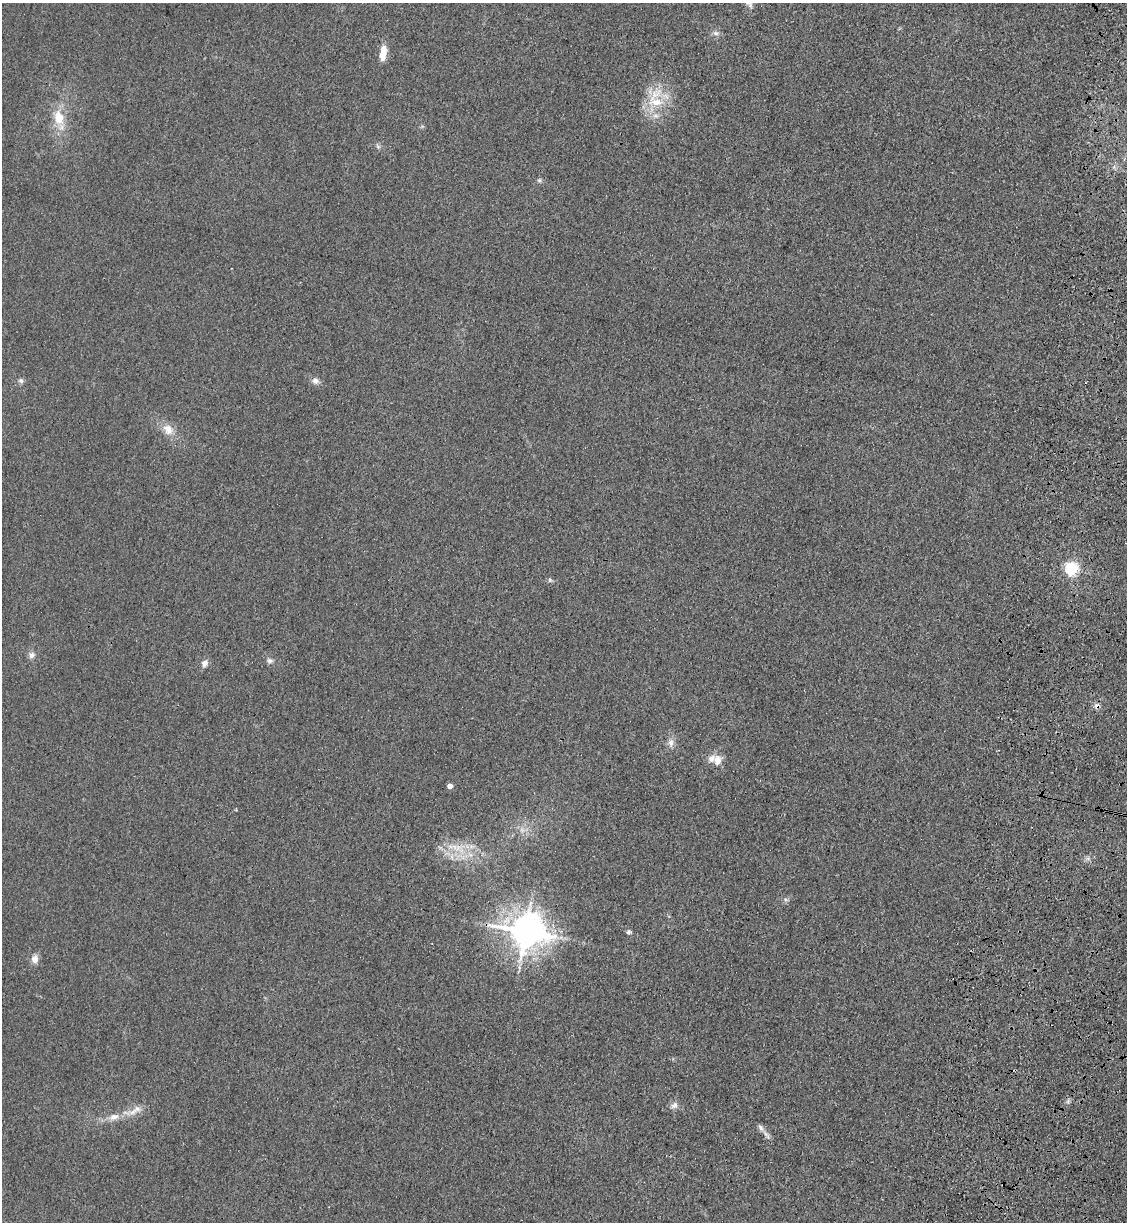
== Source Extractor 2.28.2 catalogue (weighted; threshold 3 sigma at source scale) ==
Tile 10 of 4 x 4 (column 2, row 3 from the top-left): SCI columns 1360-2484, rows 1245-2464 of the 5085 x 4929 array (HDU 1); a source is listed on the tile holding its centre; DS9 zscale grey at full resolution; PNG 1129 x 1224 px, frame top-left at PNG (2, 3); no overlay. Shown black and unused: <1% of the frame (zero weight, under 3 of 4 exposures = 6% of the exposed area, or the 3 px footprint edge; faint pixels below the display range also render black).
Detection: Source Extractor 2.28.2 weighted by HDU 2 'WHT'; one run over the whole footprint, this tile lists its part. Background 0.0311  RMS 0.0056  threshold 0.0251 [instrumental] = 3 sigma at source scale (4.5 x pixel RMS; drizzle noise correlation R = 1.50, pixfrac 1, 0.05/0.05 arcsec/px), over >= 5 px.
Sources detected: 33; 1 too faint to see at this stretch — not listed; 4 inside a brighter listed object's ellipse — not listed separately; the other 28 listed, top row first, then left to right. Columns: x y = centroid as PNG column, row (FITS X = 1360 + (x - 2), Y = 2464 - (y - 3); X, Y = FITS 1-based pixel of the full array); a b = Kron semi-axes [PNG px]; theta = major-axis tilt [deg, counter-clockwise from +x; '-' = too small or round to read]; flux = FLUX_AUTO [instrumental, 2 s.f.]
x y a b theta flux
716 33 9 6 -10 2
382 54 13 8 87 8.7
655 94 25 14 42 15
655 115 8 8 - 2.9
59 118 22 14 -78 14
378 147 6 5 - 1.2
539 180 6 6 - 1.1
21 381 7 6 - 1.6
315 381 10 8 -23 2.9
168 429 17 13 -49 7.4
1071 568 6 5 - 110
550 580 6 5 - 1.1
31 655 9 8 - 2.6
270 661 8 7 - 2
205 663 11 8 66 3
1097 706 8 7 - 2.3
671 743 12 8 -82 3.4
717 760 13 11 -86 6.1
450 786 4 4 - 4.7
458 847 26 12 -41 13
785 900 7 6 - 1.4
526 931 12 10 4 1300
629 932 6 6 - 1.3
35 959 11 9 86 3.9
674 1105 9 8 - 2.8
137 1109 14 9 38 4.9
114 1117 15 8 15 5.5
766 1134 15 5 -51 2.6
Overlapping masked pixels (flux is a lower limit): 1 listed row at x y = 1097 706